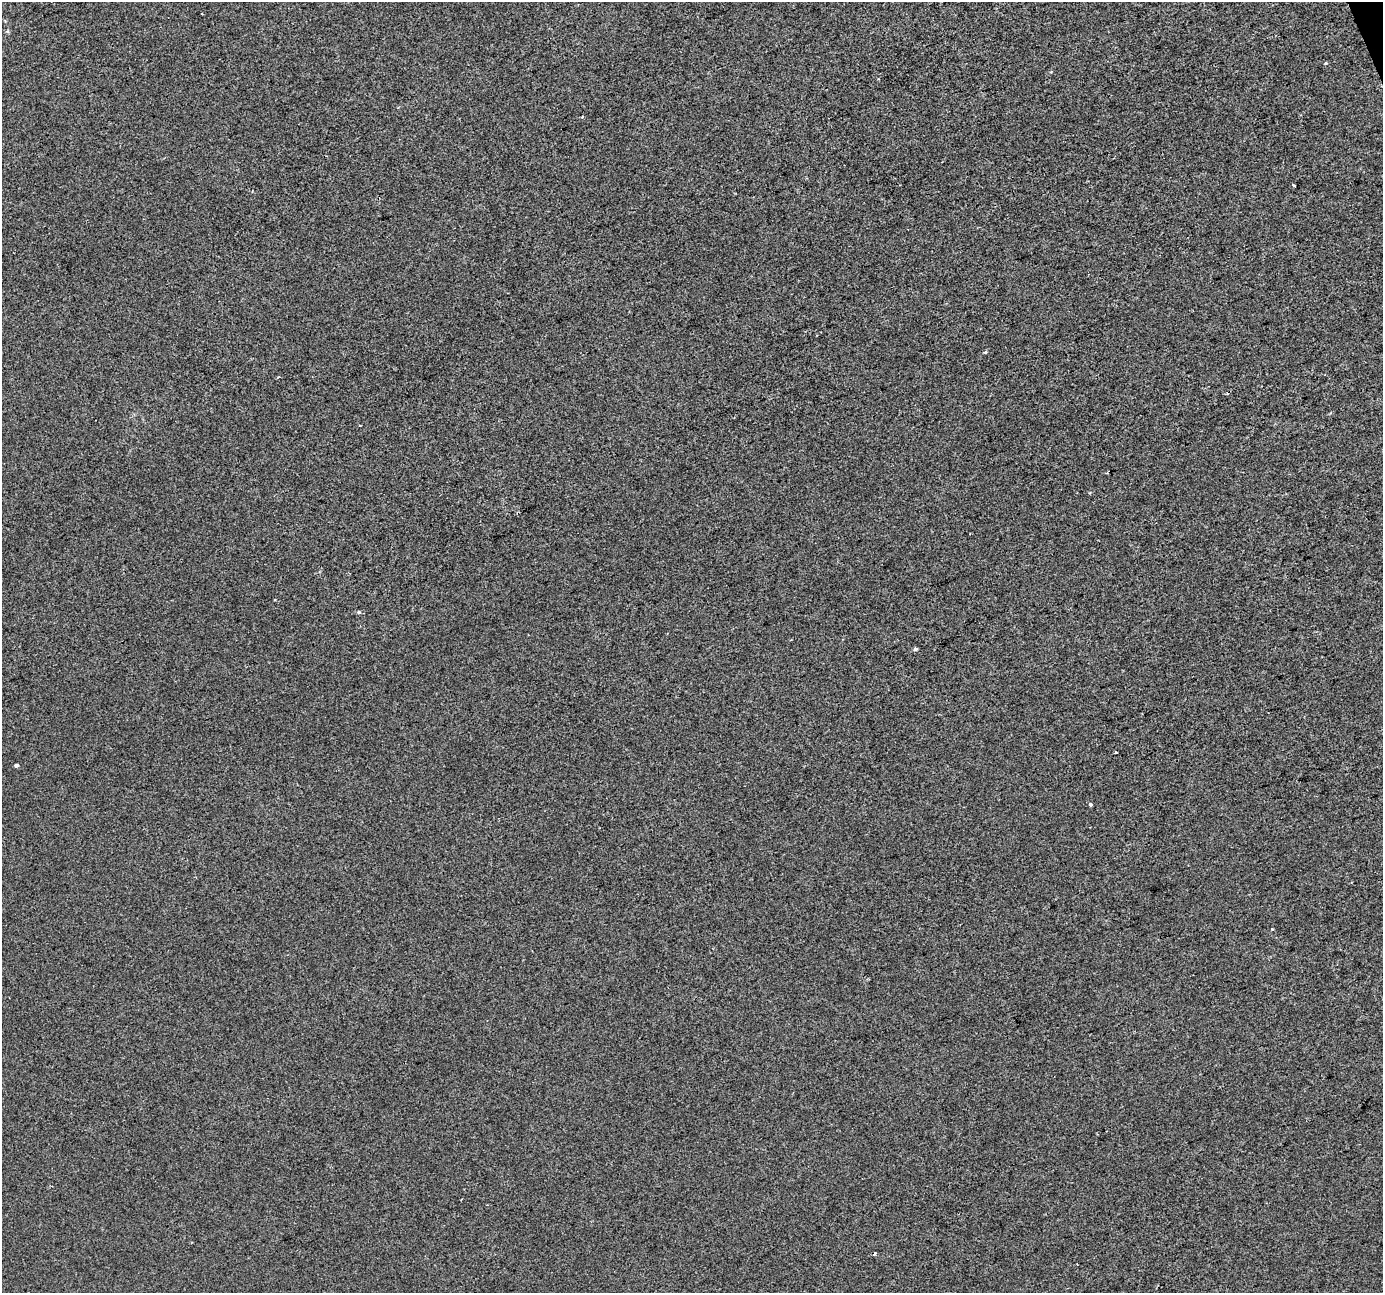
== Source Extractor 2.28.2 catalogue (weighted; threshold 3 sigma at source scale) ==
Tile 10 of 4 x 4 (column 2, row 3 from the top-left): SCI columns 1384-2764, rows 1422-2712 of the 5527 x 5369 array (HDU 1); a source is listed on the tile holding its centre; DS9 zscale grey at full resolution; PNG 1385 x 1295 px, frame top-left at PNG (2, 2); no overlay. Shown black and unused: <1% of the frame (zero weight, under 2 of 3 exposures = <1% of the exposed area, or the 3 px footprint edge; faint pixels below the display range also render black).
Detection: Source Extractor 2.28.2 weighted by HDU 2 'WHT'; one run over the whole footprint, this tile lists its part. Background 4.48e-04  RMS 0.0058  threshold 0.0261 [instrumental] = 3 sigma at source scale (4.5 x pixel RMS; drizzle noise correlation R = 1.50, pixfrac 1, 0.0396/0.0396 arcsec/px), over >= 5 px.
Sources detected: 12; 1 cosmic-ray / hot-pixel residue — not listed; the other 11 listed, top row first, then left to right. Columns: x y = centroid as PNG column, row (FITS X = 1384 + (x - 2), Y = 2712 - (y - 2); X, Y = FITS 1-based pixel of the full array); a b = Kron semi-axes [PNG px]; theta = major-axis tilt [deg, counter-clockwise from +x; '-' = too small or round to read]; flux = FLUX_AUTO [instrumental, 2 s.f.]
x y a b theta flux
1326 63 3 3 - 0.55
1293 186 3 3 - 2.7
985 351 3 3 - 1.9
359 425 3 2 - 0.72
359 612 6 4 -21 0.86
915 649 5 4 - 0.97
1116 753 3 3 - 0.98
16 765 4 3 - 4.9
1090 805 3 3 - 4
1272 929 3 2 - 0.81
874 1253 3 3 - 3.1